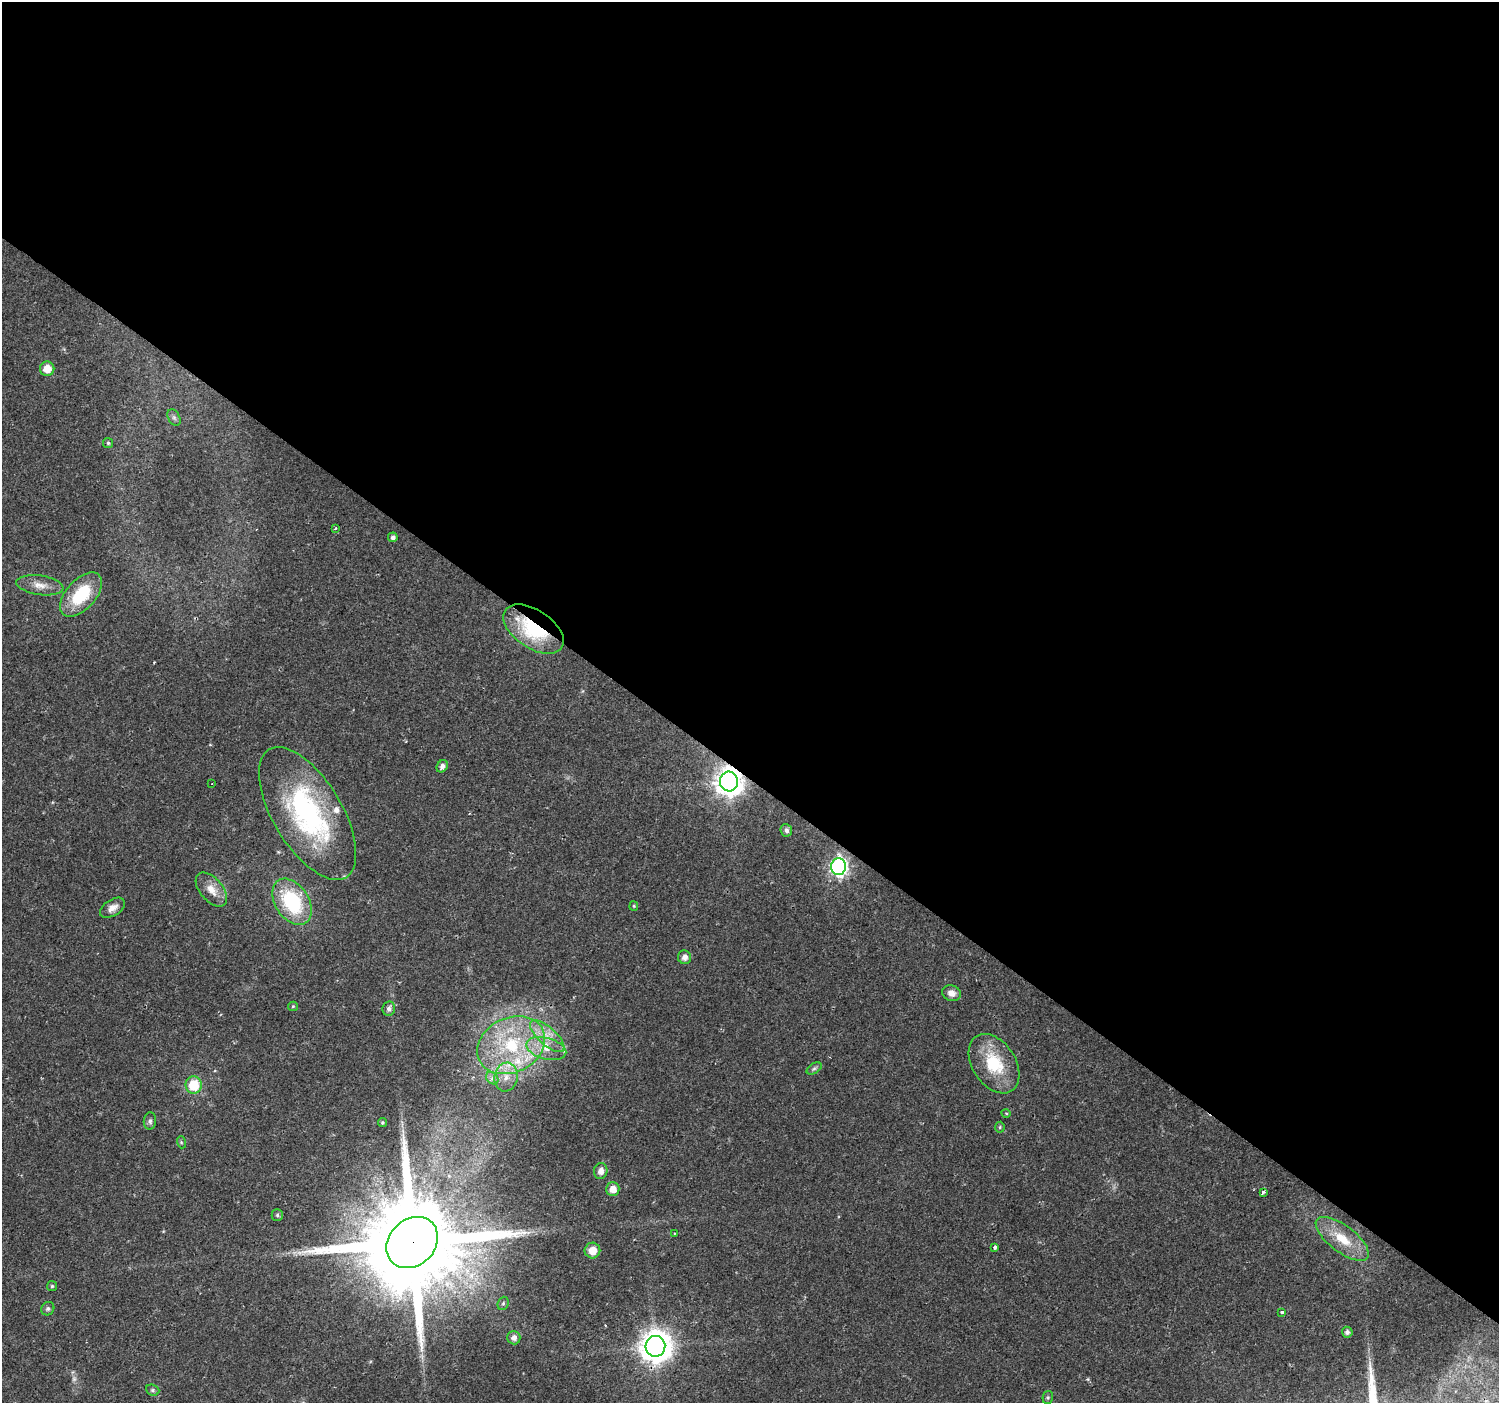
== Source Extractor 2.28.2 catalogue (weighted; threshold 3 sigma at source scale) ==
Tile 3 of 4 x 4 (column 3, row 1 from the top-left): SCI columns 2993-4489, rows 4377-5777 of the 5992 x 6024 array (HDU 1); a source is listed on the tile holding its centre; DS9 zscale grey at full resolution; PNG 1501 x 1405 px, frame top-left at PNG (2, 2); each listed source drawn as its Kron ellipse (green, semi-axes under 4 px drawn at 4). Shown black and unused: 56% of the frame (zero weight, under 2 of 3 exposures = <1% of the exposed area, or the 3 px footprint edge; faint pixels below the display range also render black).
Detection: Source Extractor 2.28.2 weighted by HDU 2 'WHT'; one run over the whole footprint, this tile lists its part. Background 0.0237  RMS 0.003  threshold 0.0134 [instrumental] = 3 sigma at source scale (4.5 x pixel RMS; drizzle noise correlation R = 1.50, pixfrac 1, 0.0396/0.0396 arcsec/px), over >= 5 px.
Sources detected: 61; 2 too faint to see at this stretch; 1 cosmic-ray / hot-pixel residue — neither listed nor drawn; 5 inside a brighter listed object's ellipse — not listed separately; the other 53 listed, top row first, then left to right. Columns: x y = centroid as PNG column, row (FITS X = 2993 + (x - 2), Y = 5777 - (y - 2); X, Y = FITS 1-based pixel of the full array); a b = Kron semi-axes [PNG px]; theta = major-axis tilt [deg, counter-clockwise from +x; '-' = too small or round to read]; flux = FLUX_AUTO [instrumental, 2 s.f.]
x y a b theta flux
47 369 7 7 - 3.7
174 417 9 5 -63 0.82
108 443 5 5 - 0.43
335 528 3 2 - 0.24
393 537 5 5 - 1.1
40 585 24 9 -8 3.5
81 595 27 14 48 15
534 629 34 19 -34 23
442 766 6 5 - 1.3
729 781 10 9 - 350
212 783 3 2 - 0.23
308 813 74 34 -59 56
786 830 6 5 - 1
839 867 8 7 - 95
211 890 20 11 -49 4
292 902 25 17 -57 23
634 906 5 4 - 0.32
112 908 14 8 32 2.3
685 957 7 6 - 1.6
952 993 9 8 - 1.9
293 1006 5 4 - 0.37
389 1008 7 6 - 1.2
547 1036 22 9 -42 4.8
511 1045 35 27 27 28
546 1049 20 10 -15 5
994 1064 32 21 -57 15
814 1068 8 5 33 0.63
506 1077 14 11 80 3.9
492 1078 7 5 -45 1
194 1085 8 8 - 9.1
1006 1113 5 3 - 0.26
150 1121 8 6 84 0.81
382 1123 4 4 - 0.45
1000 1127 5 5 - 0.41
181 1142 6 4 -72 0.41
601 1171 8 6 73 2
613 1189 7 6 - 2.9
1263 1192 4 3 - 2.1
277 1215 5 5 - 0.56
675 1233 3 2 - 0.28
1342 1239 32 13 -37 8.5
412 1243 28 23 45 8200
995 1247 4 3 - 0.74
592 1251 8 8 - 3.5
52 1286 5 5 - 0.43
503 1303 7 5 68 0.56
48 1309 7 6 - 0.75
1282 1312 3 3 - 1.3
1347 1332 5 5 - 0.98
514 1338 6 6 - 1.5
655 1346 10 10 - 500
153 1390 7 5 -21 0.62
1048 1397 7 5 78 0.5
Overlapping masked pixels (flux is a lower limit): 4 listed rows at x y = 534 629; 729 781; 412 1243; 655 1346